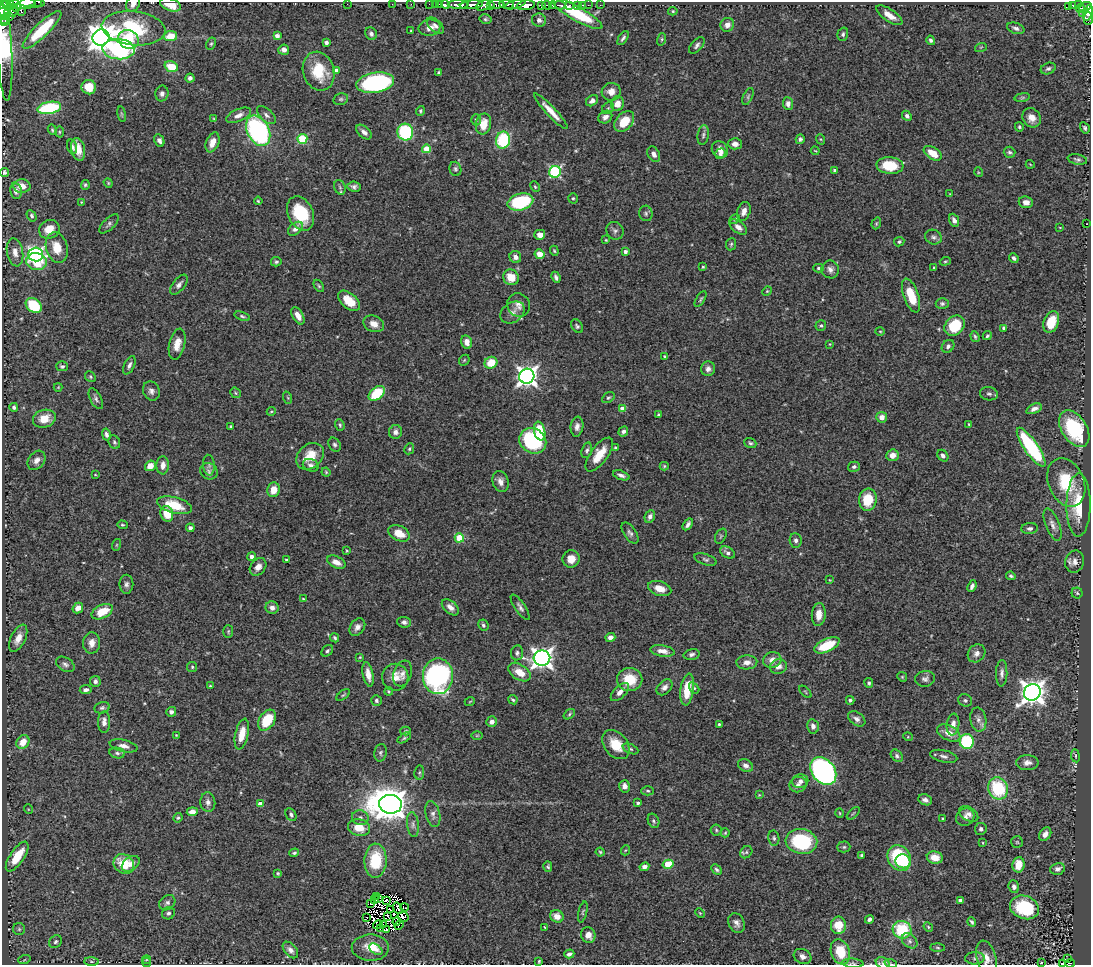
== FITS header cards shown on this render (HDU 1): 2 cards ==
NAXIS1  =                 1089
NAXIS2  =                  963

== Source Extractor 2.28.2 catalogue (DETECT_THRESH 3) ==
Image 1089 x 963 px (HDU 1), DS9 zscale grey, 1 PNG px = 1 image px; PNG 1093 x 967 px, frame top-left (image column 1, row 963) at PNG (2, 2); each listed source drawn as its Kron ellipse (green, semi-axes under 4 px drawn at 4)
Background 0.558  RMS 0.035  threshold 0.104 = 3 sigma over >= 5 px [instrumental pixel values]
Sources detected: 510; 14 with non-positive FLUX_AUTO (blend fragments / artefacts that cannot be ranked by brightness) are neither listed nor drawn; the other 496 listed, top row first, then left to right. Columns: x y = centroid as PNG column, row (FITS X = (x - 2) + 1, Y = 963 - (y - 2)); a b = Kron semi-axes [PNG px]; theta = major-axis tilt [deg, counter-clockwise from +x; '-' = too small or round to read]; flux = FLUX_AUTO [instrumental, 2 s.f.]
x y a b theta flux
8 2 5 2 - 160
27 2 7 2 4 400
38 2 3 2 - 25
21 3 23 5 -1 990
13 4 7 4 42 300
133 4 8 6 54 13
347 4 2 2 - 34
392 4 3 2 - 5.4
411 4 2 2 - 7.5
429 4 2 2 - 9.2
435 4 2 2 - 12
440 4 3 2 - 17
496 4 8 3 -2 240
507 4 7 3 -6 250
515 4 10 4 15 320
171 5 11 6 -19 39
445 5 4 3 - 64
458 5 10 3 0 520
471 5 11 3 6 1100
484 5 8 4 24 140
490 5 4 3 - 130
526 5 9 4 7 1300
542 5 3 3 - 790
547 5 5 3 - 320
552 5 4 3 - 150
560 5 5 3 - 110
569 5 3 2 - 45
577 5 3 3 - 21
582 5 3 2 - 20
588 5 2 2 - 10
600 5 3 2 - 4.5
1073 5 4 3 - 47
1078 5 3 2 - 18
1069 6 4 3 - 59
1085 7 6 3 18 120
17 8 3 3 - 170
4 9 8 6 89 1200
1080 9 4 3 - 53
11 11 7 6 - 190
673 11 5 4 - 3
21 12 4 3 - 58
4 13 7 5 -21 910
1088 13 8 4 73 160
577 14 28 7 -29 140
1082 14 3 2 - 15
889 15 15 6 -34 24
10 16 3 3 - 150
1088 18 6 4 89 78
4 19 5 4 - 450
485 19 6 4 -14 4
539 20 7 6 - 8.8
5 22 4 3 - 190
727 25 7 6 - 16
435 26 10 6 -41 8.5
134 28 32 17 -6 180
429 28 11 8 8 16
1016 28 9 5 -17 7.3
42 30 26 7 44 130
411 31 3 3 - 2.2
371 34 6 5 - 7.4
843 34 7 5 73 4.8
170 36 7 5 8 44
277 36 4 4 - 12
101 37 8 8 - 3300
623 38 8 3 56 5.7
128 39 10 9 - 79
662 39 6 4 74 3.4
931 40 5 4 - 5.4
326 43 4 4 - 6.7
211 44 6 4 62 3.8
697 45 10 5 49 7
5 47 54 7 -87 270
981 47 6 3 18 2.8
119 49 16 10 -4 310
284 50 5 5 - 12
171 66 7 5 -19 56
1048 68 7 5 22 5.9
319 71 20 15 -72 84
336 71 4 4 - 17
439 72 4 3 - 3.9
190 78 4 4 - 8.9
375 83 19 10 9 440
89 87 7 7 - 37
611 92 9 9 - 22
162 93 8 6 80 8.5
748 96 9 4 65 4.4
1022 97 8 4 9 3.9
341 99 7 5 14 5
592 101 7 5 36 9.1
617 104 7 6 - 22
788 104 6 5 - 11
49 108 12 6 10 190
608 108 6 5 - 3.8
420 111 5 4 - 3.6
551 111 24 5 -47 29
122 114 8 4 -81 3.5
239 115 13 6 24 14
266 115 11 6 -42 8.5
907 116 5 4 - 6.3
605 117 7 6 - 11
1032 118 10 8 -51 22
214 119 4 3 - 2.4
476 120 5 5 - 4.1
624 122 12 8 47 57
483 124 10 7 78 39
1019 127 5 4 - 3.6
1085 128 6 4 -57 5.3
52 130 5 4 - 3.4
258 131 16 11 -62 440
59 132 5 3 - 2.6
364 132 9 5 -40 11
405 132 8 7 - 210
703 135 10 5 82 6.8
302 139 5 5 - 140
800 139 4 4 - 5.7
820 139 5 3 - 2.3
159 140 6 4 -63 8
503 140 8 7 - 150
212 142 10 6 69 25
735 144 7 5 -2 11
72 147 7 4 -73 5.8
78 149 11 7 -78 26
426 149 4 4 - 51
720 149 9 7 -49 15
815 151 4 3 - 2
1010 152 6 5 - 5
933 153 10 6 -34 36
654 154 8 5 -62 10
720 154 5 5 - 6.8
1077 159 10 5 -11 5.7
1030 164 4 3 - 1.8
890 165 13 8 -5 76
455 169 7 6 - 5
835 170 4 3 - 6.5
5 172 4 4 - 5.5
555 172 6 5 - 300
978 172 5 3 - 1.9
108 183 5 4 - 2.6
85 185 5 4 - 3.7
22 186 8 7 - 24
340 187 7 5 -69 5.3
354 187 7 5 -9 6.6
535 187 5 3 - 2.7
16 191 8 6 -80 9.6
950 194 3 3 - 1.8
573 198 5 4 - 3.5
258 201 4 3 - 2.6
81 202 4 2 - 2
520 202 13 8 15 200
1026 202 7 5 -7 14
744 211 10 6 70 13
301 213 18 12 -65 110
646 213 8 6 -79 5.5
32 216 6 4 -59 4.8
735 219 6 4 27 3.6
954 220 7 4 -67 10
876 223 6 4 70 3.2
109 224 12 5 44 6.8
1087 224 3 2 - 2.2
738 227 10 5 -37 13
1060 227 4 2 - 1.5
49 229 10 9 - 32
295 229 8 5 42 11
615 231 9 8 - 8.4
540 235 5 5 - 19
933 237 8 7 - 7.6
606 240 3 3 - 1.9
899 242 5 4 - 4
731 244 6 5 - 3.8
57 248 16 10 -75 41
554 251 5 4 - 2.6
15 252 14 8 -79 18
625 252 4 3 - 7.9
36 254 7 7 - 550
539 254 5 4 - 23
515 257 6 5 - 9.8
1014 258 5 4 - 6.6
945 261 5 4 - 3.1
37 262 10 8 -11 67
276 262 5 4 - 4.3
703 267 4 3 - 2.7
819 268 5 4 - 4.3
934 268 4 3 - 2.7
830 269 9 8 - 11
511 277 8 7 - 38
556 277 6 4 -67 6.5
179 285 12 6 52 10
319 286 7 4 -59 3.6
767 291 5 4 - 2.7
911 295 18 7 -70 65
701 299 9 3 58 3.6
349 301 13 7 -41 40
942 303 6 5 - 5.5
34 305 9 6 -40 110
519 305 12 11 - 16
512 312 13 9 35 16
242 316 8 3 -18 3.8
298 316 9 5 -60 20
1051 322 11 7 70 51
374 324 10 8 -24 19
577 326 7 5 -56 5.2
821 326 5 5 - 3.6
954 326 11 9 47 95
1004 328 4 4 - 6.7
880 331 5 3 - 2.3
987 336 5 4 - 3.7
975 337 6 4 -72 4
467 342 7 5 -76 18
177 344 16 8 77 28
830 344 4 3 - 1.6
948 346 7 5 47 6.6
665 356 3 3 - 2.8
464 360 6 4 46 3
491 363 6 6 - 52
129 365 10 5 65 8.1
62 366 6 5 - 5.4
708 369 7 7 - 9.6
527 376 7 7 - 1400
90 377 6 5 - 3.4
58 387 4 4 - 2
151 391 10 8 -63 11
235 393 6 4 -40 3.5
377 393 9 6 41 95
989 394 9 6 -10 6.4
288 398 6 4 -71 2.9
608 398 7 5 35 3.9
96 399 11 5 -62 7.2
14 407 4 4 - 5.6
623 409 4 4 - 31
1034 409 8 5 23 11
271 411 4 4 - 2.4
658 415 4 3 - 3
882 417 5 5 - 16
44 419 11 8 17 34
969 424 4 4 - 2.7
340 425 6 4 -71 4
231 427 3 3 - 3.4
577 427 10 6 82 12
1074 429 20 12 -57 180
540 431 9 5 -78 81
623 431 5 4 - 6.9
395 432 7 6 - 11
106 434 6 4 -78 7.3
533 441 14 12 -32 250
114 442 7 5 -65 4.6
750 443 6 5 - 4.6
335 445 7 5 -55 5.8
1031 447 23 7 -56 250
615 448 4 4 - 3.3
409 449 6 4 64 3.4
587 450 8 5 73 5.7
599 455 20 8 54 44
892 455 6 5 - 18
310 456 15 11 40 50
943 456 6 5 - 8
37 460 10 7 52 14
163 465 9 6 87 17
209 465 10 6 -85 7.2
311 465 8 6 -21 8.4
150 466 5 5 - 24
664 466 4 4 - 2.8
854 467 6 5 - 5.3
209 471 9 8 - 8.4
326 472 4 4 - 2.6
95 475 3 2 - 1.7
621 475 8 4 -19 7.9
500 481 10 8 -74 15
1066 482 25 18 -67 99
274 490 7 6 - 29
868 500 11 9 82 58
174 505 18 8 -15 70
1078 505 32 12 89 88
167 514 8 6 -73 46
650 516 6 5 - 8.6
688 524 6 3 57 8.1
1052 524 17 7 -69 14
122 525 5 4 - 3.4
190 528 4 4 - 7
1030 528 8 5 6 6.5
399 533 11 7 -26 39
630 533 12 6 -56 8.1
721 536 8 5 61 4
459 538 4 4 - 92
796 540 7 6 - 8
116 545 6 3 71 2.8
346 551 4 2 - 2.1
728 553 8 5 -32 8.3
251 556 4 4 - 7
286 559 3 3 - 2.7
571 559 9 8 - 25
706 559 11 5 -19 6
336 562 10 5 -27 16
1075 562 11 9 75 14
258 567 9 7 49 15
1011 576 5 3 - 4.2
829 580 4 3 - 1.4
126 584 9 7 89 8
972 586 6 3 67 6.9
660 588 12 7 -18 23
1077 593 5 5 - 3.7
303 599 3 3 - 1.9
450 607 10 6 -41 15
520 607 15 5 -56 8.9
78 608 5 5 - 15
272 608 6 6 - 12
102 612 11 6 26 46
819 614 11 7 86 26
404 622 7 5 -6 8.3
483 625 6 5 - 5.2
357 627 9 7 54 12
228 631 6 5 - 3.6
610 637 5 4 - 11
18 638 15 7 64 22
335 638 5 4 - 3.5
92 643 10 8 87 19
827 645 13 6 24 80
327 651 7 4 45 4.2
662 651 12 5 -8 16
517 653 7 6 - 6.1
976 653 9 8 - 12
692 654 8 5 14 6.5
360 657 3 3 - 2
542 658 8 7 - 1600
772 660 9 8 - 18
747 662 10 7 3 16
65 664 10 6 -32 8.1
778 666 8 7 - 13
192 667 5 5 - 3.6
519 672 12 7 -33 33
402 673 13 9 70 13
1002 673 13 5 88 9.9
368 674 12 5 -79 20
438 676 18 15 89 550
395 677 13 13 - 30
902 677 5 4 - 2.5
630 679 12 11 - 54
925 679 10 8 11 8.8
95 681 5 5 - 6.9
869 683 5 4 - 3.8
210 686 3 3 - 1.9
664 687 9 6 46 10
694 688 6 4 -54 3.2
86 690 6 4 8 7.9
687 690 16 6 82 59
389 691 4 3 - 2.7
620 692 11 6 45 14
805 692 8 3 -46 2.4
1032 692 8 8 - 2200
343 695 8 4 35 3.3
513 700 5 3 - 3.7
850 700 4 3 - 6
965 700 7 6 - 5.4
376 701 5 5 - 5
470 701 5 3 - 1.9
102 708 7 5 18 5.7
171 712 5 5 - 7.9
569 714 6 4 39 3.6
857 719 9 6 -34 10
978 719 12 8 -80 14
267 720 11 7 57 75
104 722 11 6 90 14
492 722 5 5 - 9.8
719 724 3 3 - 3.1
953 724 11 6 83 17
813 726 7 5 -78 11
406 731 5 4 - 3.2
949 733 12 7 -27 27
242 734 16 6 77 38
176 735 3 2 - 1.7
477 735 6 4 1 2.8
908 737 5 3 - 2.1
404 738 7 3 32 3.3
967 741 7 7 - 180
23 742 7 6 - 36
616 745 16 11 -51 52
124 746 14 6 -12 13
630 749 8 4 -24 5.1
117 753 8 5 -11 5.2
380 753 9 6 79 5.7
897 756 7 5 -49 5.5
944 756 14 6 -13 9.5
1075 756 6 3 -82 3.1
1027 763 11 7 0 14
746 766 8 6 -31 9.3
823 771 15 11 -50 770
419 773 7 4 83 3.8
800 781 8 7 - 11
798 785 8 7 - 11
625 786 6 5 - 13
998 788 11 10 - 140
648 791 6 4 -1 4
759 795 4 3 - 1.8
925 800 7 5 -23 9.5
208 802 10 7 -85 11
638 803 4 3 - 5.1
260 804 4 4 - 20
390 804 11 9 -4 4900
28 809 5 3 - 1.7
192 812 5 4 - 15
840 813 5 3 - 2.1
853 813 8 3 44 2.5
291 814 7 5 -63 6.5
433 814 13 7 -77 12
969 814 10 6 -31 12
965 817 9 8 - 11
178 818 4 4 - 3.5
360 818 8 7 - 9.5
942 818 3 2 - 2.2
653 821 7 5 -65 5
413 825 12 6 -83 9.2
359 828 11 8 -13 43
981 829 6 6 - 7.2
716 830 5 5 - 3.8
725 833 4 4 - 2.6
1045 834 7 5 54 13
774 838 7 5 -80 5.4
801 841 16 12 -8 190
1017 842 6 6 - 3.6
983 843 4 2 - 1.6
844 847 6 5 - 4.8
626 850 5 3 - 2.3
600 852 4 4 - 3.1
746 852 6 5 - 4.7
294 853 5 3 - 3.8
862 855 4 4 - 3.4
17 857 17 7 56 74
935 857 8 6 -11 26
899 858 13 11 -59 190
376 861 17 11 89 110
903 861 7 7 - 100
124 864 11 9 -39 54
131 864 10 6 36 15
668 864 5 4 - 92
1018 865 8 6 83 38
548 867 5 4 - 3.8
644 867 5 4 - 11
716 869 6 4 -45 5
1058 869 7 5 14 8.5
278 873 4 3 - 2.9
1014 887 6 5 - 8.6
376 896 3 2 - 5.3
378 899 3 3 - 1.9
375 900 3 2 - 1.4
387 900 3 2 - 5.6
960 900 4 3 - 9.8
167 903 9 7 40 7
371 904 3 2 - 0.18
404 907 4 2 - 3.6
1024 907 15 11 -20 150
398 908 6 2 -64 2.2
391 910 3 2 - 3.5
583 912 11 4 77 4.5
168 913 6 6 - 6.1
700 913 5 4 - 2.6
388 916 3 2 - 4.2
557 916 7 6 - 23
366 917 2 2 - 2.6
403 917 5 4 - 3.3
869 919 4 4 - 6.3
397 921 4 3 - 1.2
972 922 5 3 - 4
736 923 10 8 -65 12
378 925 5 2 - 1.5
383 925 3 2 - 2.2
399 925 5 2 - 8.9
838 925 8 7 - 45
544 927 3 2 - 1.6
928 927 5 4 - 2.8
19 929 6 6 - 5.5
381 929 3 2 - 0.5
387 929 3 2 - 1.5
902 930 9 8 - 110
588 935 8 7 - 17
910 941 9 6 -42 7.3
56 942 7 6 - 5.4
370 948 18 13 -1 46
938 948 7 3 -2 3
376 949 7 4 -35 8.3
290 950 10 6 -49 11
840 952 13 9 -71 68
569 954 5 4 - 6.8
802 956 9 7 -27 13
975 958 10 6 2 8.1
987 958 18 10 -76 23
1068 959 3 2 - 3
24 960 6 4 19 2.9
147 960 4 2 - 1.6
539 961 4 3 - 2.8
92 962 7 4 -2 4.1
146 962 5 2 - 1.5
853 963 11 4 -4 4.7
883 963 7 5 -32 5.8
1041 963 3 2 - 1.7
1063 963 4 2 - 2.5
1070 963 5 2 - 19
891 964 6 4 -20 3.3
At the frame edge (FLAGS 8, measured only in part): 19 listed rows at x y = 8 2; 27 2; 38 2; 21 3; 133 4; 171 5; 4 13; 1088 13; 1088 18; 4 19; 134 28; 5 47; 987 958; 853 963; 883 963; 1041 963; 1063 963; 1070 963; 891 964
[14 non-positive-flux detections neither listed nor drawn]